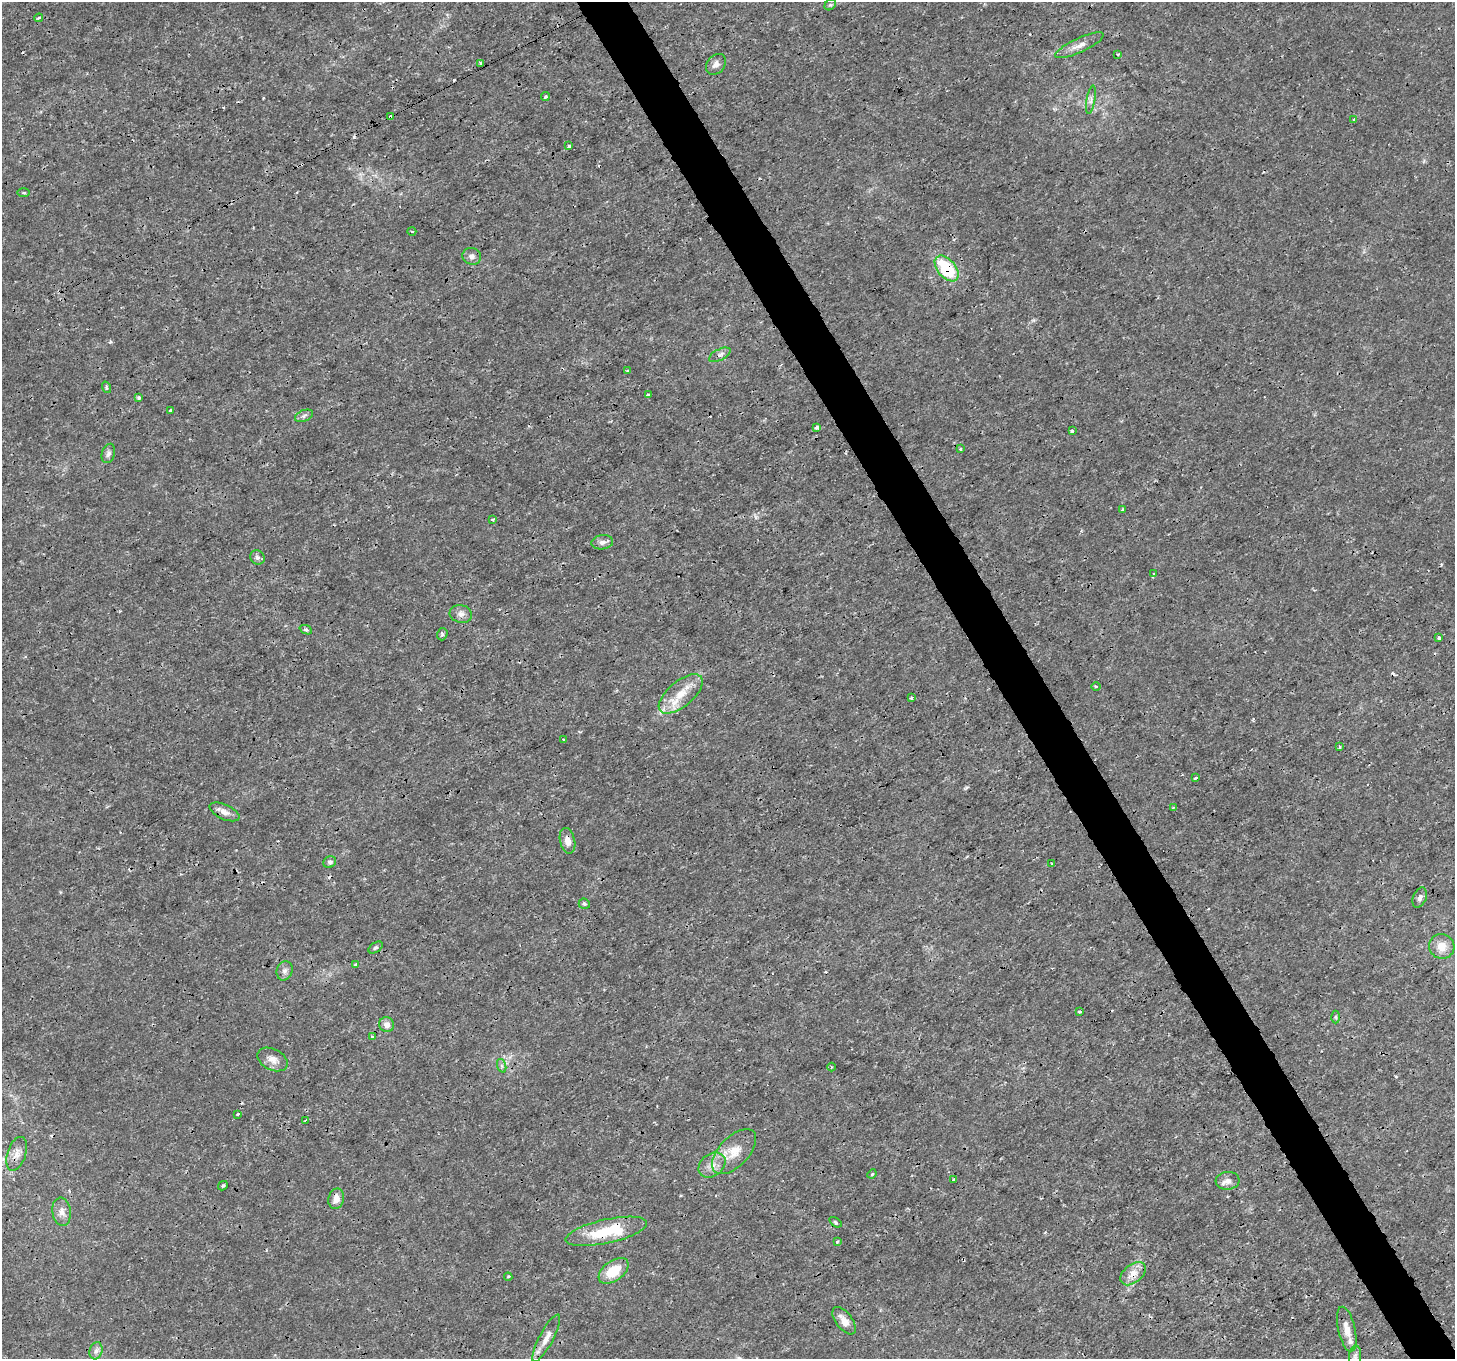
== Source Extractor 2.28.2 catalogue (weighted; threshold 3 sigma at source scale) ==
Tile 6 of 4 x 4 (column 2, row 2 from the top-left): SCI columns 1456-2908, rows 2887-4243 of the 5816 x 5711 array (HDU 1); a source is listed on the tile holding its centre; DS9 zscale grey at full resolution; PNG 1457 x 1361 px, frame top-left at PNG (2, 2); each listed source drawn as its Kron ellipse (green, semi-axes under 4 px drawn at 4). Shown black and unused: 4% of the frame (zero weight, under 3 of 4 exposures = <1% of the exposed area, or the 3 px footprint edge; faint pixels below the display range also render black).
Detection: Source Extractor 2.28.2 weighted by HDU 2 'WHT'; one run over the whole footprint, this tile lists its part. Background 0.00181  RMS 7.9e-04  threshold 0.00358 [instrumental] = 3 sigma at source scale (4.5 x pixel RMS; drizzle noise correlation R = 1.50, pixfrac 1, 0.0396/0.0396 arcsec/px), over >= 5 px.
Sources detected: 90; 9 cosmic-ray / hot-pixel residue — neither listed nor drawn; the other 81 listed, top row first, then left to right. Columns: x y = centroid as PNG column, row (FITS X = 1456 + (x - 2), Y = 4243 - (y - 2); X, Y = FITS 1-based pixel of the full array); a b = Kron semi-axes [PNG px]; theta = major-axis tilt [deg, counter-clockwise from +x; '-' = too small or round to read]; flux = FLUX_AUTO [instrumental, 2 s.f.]
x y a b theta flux
830 5 6 5 - 0.13
39 18 4 3 - 0.12
1079 45 26 7 25 0.77
1118 54 3 3 - 0.16
481 63 3 3 - 1.1
716 64 11 8 49 0.43
545 97 4 3 - 0.13
1091 100 14 4 80 0.3
391 117 4 3 - 0.39
1354 119 3 3 - 0.17
569 146 3 3 - 0.27
24 193 6 3 0 0.1
412 231 4 3 - 0.076
472 256 9 8 - 0.33
947 268 15 9 -50 4.2
720 355 11 5 26 0.36
628 371 3 3 - 0.21
106 387 6 3 -72 0.12
648 395 3 3 - 0.56
139 398 4 4 - 0.17
171 411 3 3 - 0.15
304 416 9 5 22 0.25
817 427 4 3 - 1.1
1072 431 3 3 - 0.16
960 449 3 3 - 0.083
108 453 10 6 72 0.27
1123 509 3 3 - 0.12
493 520 4 3 - 0.11
602 542 11 7 8 0.35
257 557 7 7 - 0.25
1153 574 4 3 - 0.088
461 614 11 8 -14 0.42
306 630 6 4 -21 0.15
442 634 6 5 - 0.14
1439 638 3 3 - 0.29
1096 687 4 3 - 0.085
681 694 27 13 40 1.8
911 698 4 3 - 0.18
563 739 3 3 - 0.062
1339 747 3 3 - 0.21
1195 778 3 3 - 0.27
1173 808 3 3 - 0.11
224 812 16 7 -24 0.54
567 841 13 7 -76 0.65
330 862 6 5 - 0.21
1052 863 4 2 - 0.065
1420 898 10 6 67 0.32
584 904 6 5 - 0.13
1442 946 13 12 - 1
376 947 8 5 35 0.15
356 965 4 3 - 0.21
285 971 10 8 74 0.34
1079 1012 3 3 - 0.16
1336 1017 6 4 -89 0.12
387 1025 7 7 - 0.48
372 1037 4 3 - 0.11
272 1059 16 10 -27 0.65
502 1066 7 4 -71 0.16
831 1067 4 3 - 0.08
238 1114 4 2 - 0.061
305 1120 3 2 - 0.062
734 1152 28 14 46 1.8
17 1154 17 9 72 0.66
712 1165 15 11 36 0.83
872 1174 5 4 - 0.12
953 1179 3 3 - 0.093
1228 1181 12 9 5 0.53
223 1186 5 3 - 0.13
336 1199 10 7 77 0.62
62 1212 14 9 -82 0.57
835 1222 7 3 -36 0.11
606 1231 41 12 12 3.8
837 1242 3 3 - 0.093
614 1271 17 10 36 2.2
1133 1274 14 9 39 0.95
508 1277 4 3 - 0.095
844 1321 16 8 -53 0.71
1347 1329 23 8 -77 0.96
546 1338 26 7 62 0.8
96 1351 9 6 73 0.31
1355 1356 10 6 83 0.23
Overlapping masked pixels (flux is a lower limit): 9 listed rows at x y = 391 117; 947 268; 224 812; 567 841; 17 1154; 336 1199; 606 1231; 1133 1274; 546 1338